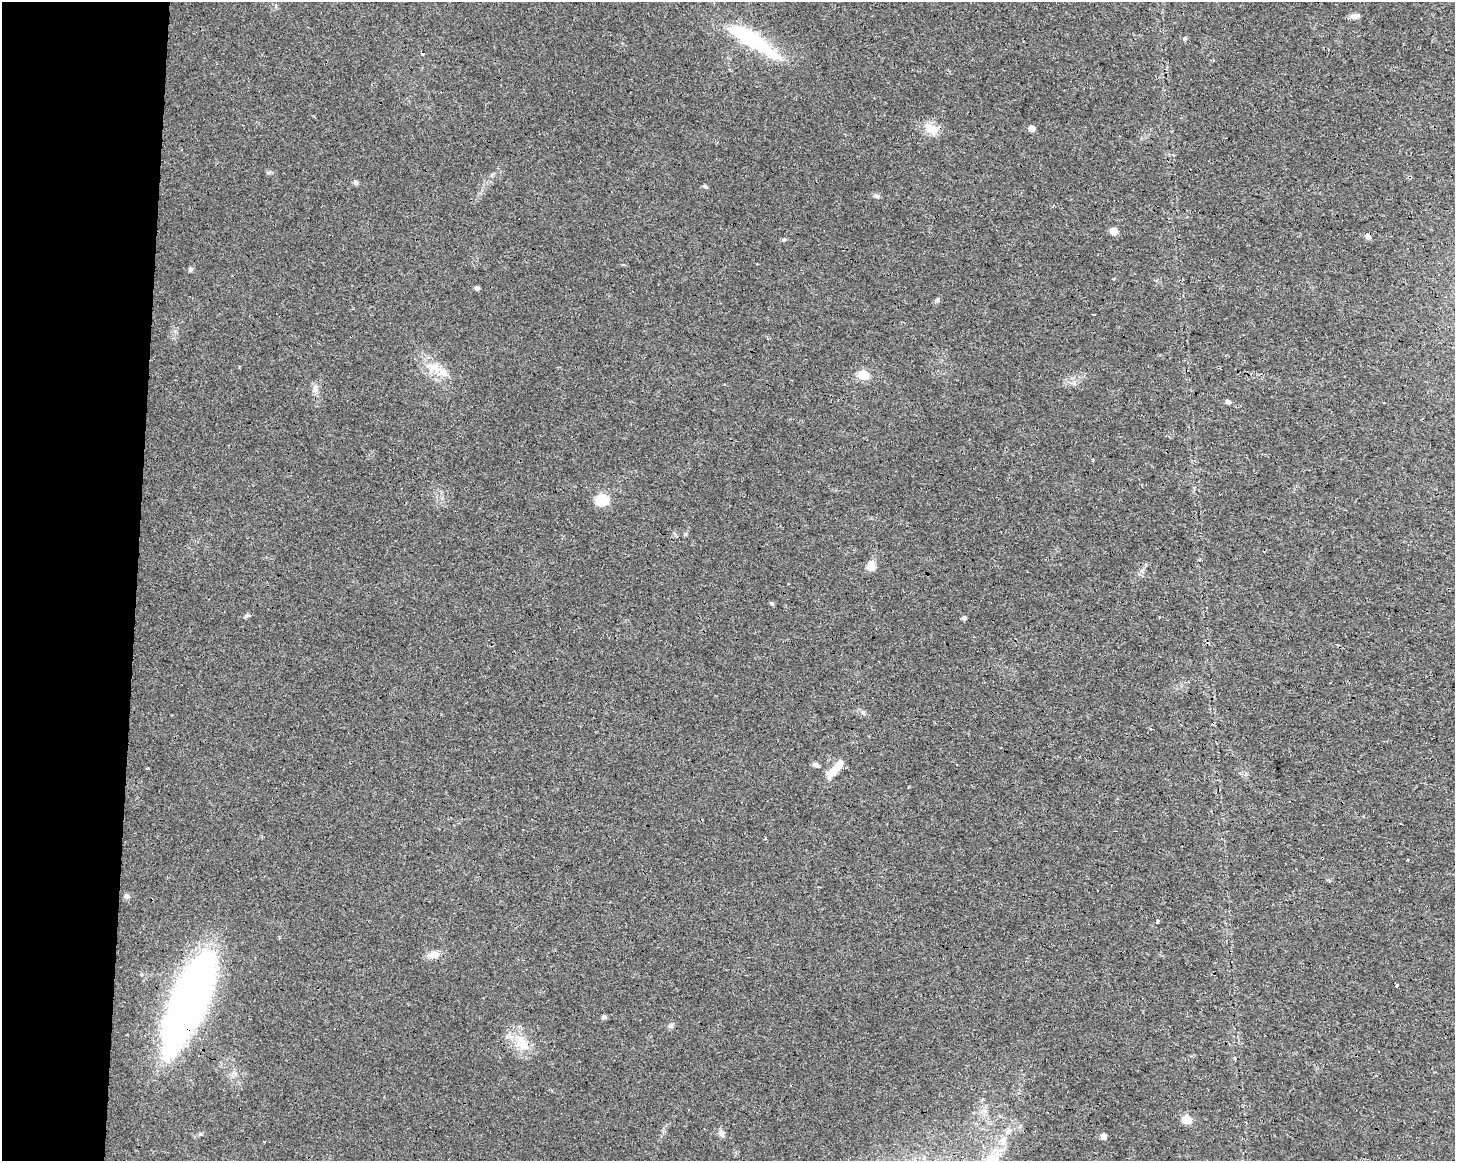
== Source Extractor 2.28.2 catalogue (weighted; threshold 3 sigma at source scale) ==
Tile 4 of 3 x 4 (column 1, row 2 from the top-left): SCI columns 282-1734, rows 2318-3476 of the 4865 x 4639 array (HDU 1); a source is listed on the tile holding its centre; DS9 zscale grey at full resolution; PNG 1457 x 1163 px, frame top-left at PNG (2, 2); no overlay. Shown black and unused: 9% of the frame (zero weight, under 3 of 4 exposures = <1% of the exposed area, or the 3 px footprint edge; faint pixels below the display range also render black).
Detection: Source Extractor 2.28.2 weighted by HDU 2 'WHT'; one run over the whole footprint, this tile lists its part. Background 0.0168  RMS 0.0031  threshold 0.0137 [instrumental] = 3 sigma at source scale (4.5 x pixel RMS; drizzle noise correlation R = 1.50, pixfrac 1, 0.0396/0.0396 arcsec/px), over >= 5 px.
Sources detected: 45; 3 cosmic-ray / hot-pixel residue — not listed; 1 inside a brighter listed object's ellipse — not listed separately; the other 41 listed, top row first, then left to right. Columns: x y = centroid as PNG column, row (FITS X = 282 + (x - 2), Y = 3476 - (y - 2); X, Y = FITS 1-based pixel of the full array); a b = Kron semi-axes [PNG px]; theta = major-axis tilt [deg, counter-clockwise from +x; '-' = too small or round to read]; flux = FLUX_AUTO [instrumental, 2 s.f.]
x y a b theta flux
1355 16 10 6 5 1.5
752 39 63 14 -33 27
1185 39 4 3 - 0.81
1031 128 6 5 - 1.6
931 129 20 13 -22 4
355 182 7 6 - 0.59
705 186 6 4 -16 0.56
876 196 8 5 -17 0.83
1113 231 7 6 - 2.5
1368 236 6 5 - 1.3
191 269 7 5 74 0.51
477 288 5 4 - 0.81
353 309 3 3 - 0.28
1093 314 4 2 - 0.77
351 336 2 2 - 0.37
443 372 16 9 -41 3.2
863 375 6 6 - 13
315 389 9 7 -89 1.2
1228 401 6 5 - 0.71
1093 459 5 2 - 0.35
602 500 11 10 - 8.3
871 566 12 9 71 2.6
771 603 5 5 - 0.42
964 618 4 4 - 0.81
863 713 7 5 -31 0.63
816 765 9 5 -18 0.82
835 769 27 8 47 4.8
766 838 3 3 - 1.3
1407 859 3 3 - 0.32
127 896 8 6 -2 0.77
1158 921 3 3 - 2.8
434 955 13 9 17 2.3
189 1002 99 32 68 150
604 1017 6 5 - 0.74
671 1025 7 5 -70 0.66
523 1043 26 14 -62 6.6
1187 1120 13 10 -33 2.5
721 1134 12 5 -68 1.1
1103 1136 6 5 - 1.6
1003 1141 14 10 79 3.1
994 1159 21 17 19 6.6
Overlapping masked pixels (flux is a lower limit): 3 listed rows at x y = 1368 236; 351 336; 189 1002
Isophote crosses this tile's border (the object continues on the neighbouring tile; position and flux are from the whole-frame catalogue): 1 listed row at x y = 994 1159
Unlisted compact peaks at least as high as the median listed source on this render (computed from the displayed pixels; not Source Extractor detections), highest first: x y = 938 299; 783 240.